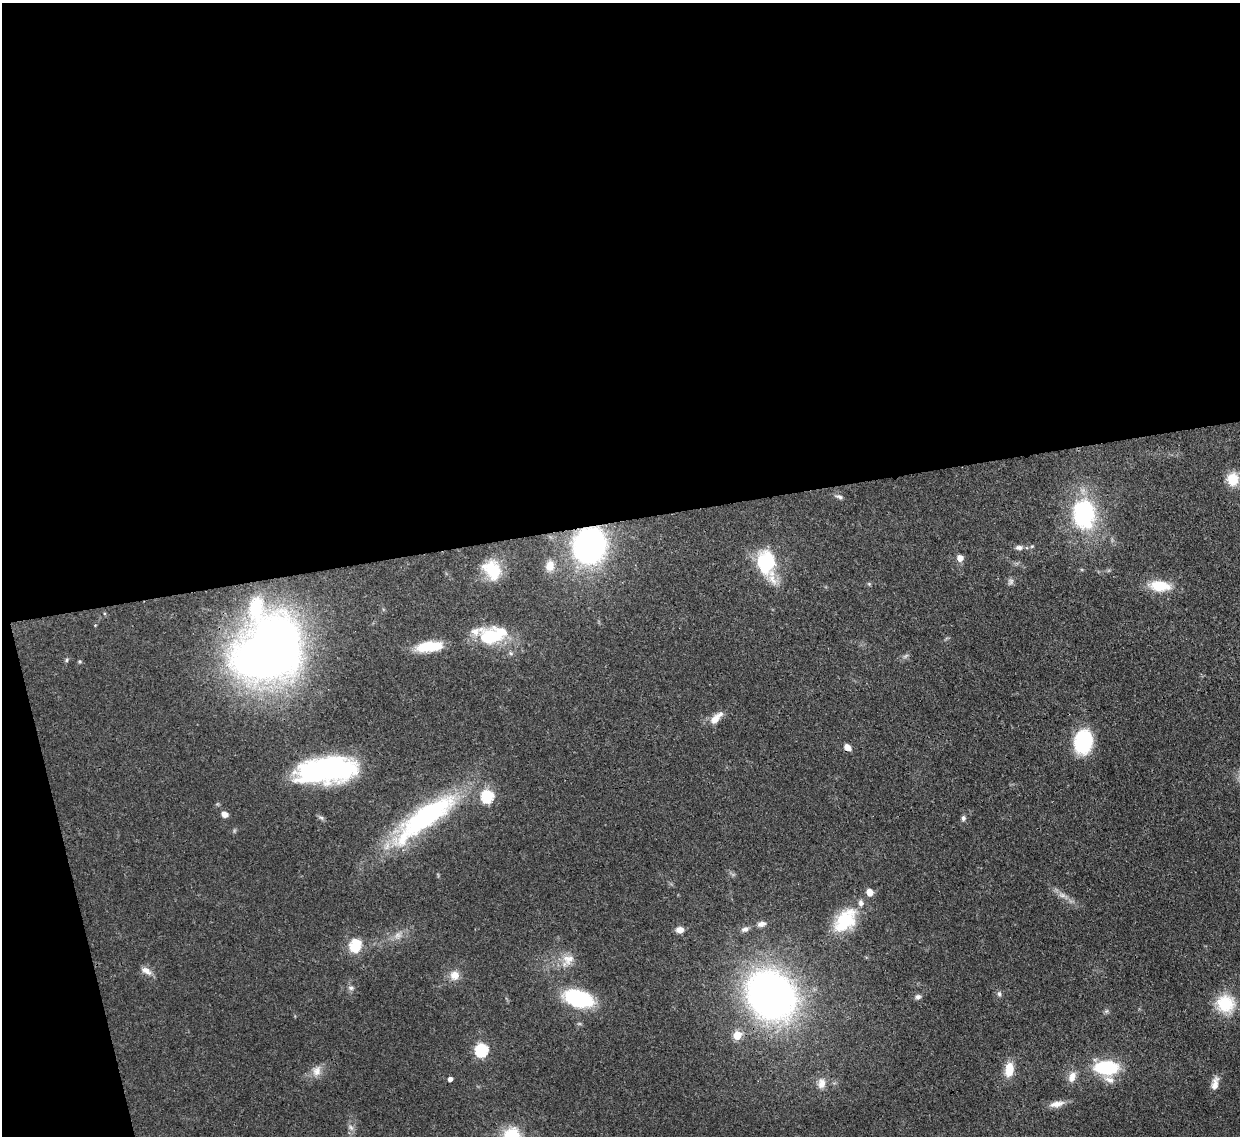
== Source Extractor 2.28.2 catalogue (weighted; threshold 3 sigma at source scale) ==
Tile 1 of 4 x 4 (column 1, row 1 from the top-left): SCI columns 77-1314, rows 3621-4754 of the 5102 x 5088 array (HDU 1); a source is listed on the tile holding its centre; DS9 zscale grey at full resolution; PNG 1242 x 1138 px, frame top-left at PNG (2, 3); no overlay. Shown black and unused: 48% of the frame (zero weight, under 3 of 4 exposures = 9% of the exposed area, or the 3 px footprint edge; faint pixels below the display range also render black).
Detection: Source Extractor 2.28.2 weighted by HDU 2 'WHT'; one run over the whole footprint, this tile lists its part. Background 0.115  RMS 0.0049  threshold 0.022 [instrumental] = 3 sigma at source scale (4.5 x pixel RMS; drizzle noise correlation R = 1.50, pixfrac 1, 0.05/0.05 arcsec/px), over >= 5 px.
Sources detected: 63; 3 inside a brighter object's white glare — not listed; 2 inside a brighter listed object's ellipse — not listed separately; the other 58 listed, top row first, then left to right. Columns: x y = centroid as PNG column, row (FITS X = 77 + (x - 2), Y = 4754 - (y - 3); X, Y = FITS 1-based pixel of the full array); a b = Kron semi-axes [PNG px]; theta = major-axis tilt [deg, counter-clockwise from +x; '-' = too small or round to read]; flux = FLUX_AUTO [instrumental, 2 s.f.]
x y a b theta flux
1233 479 15 14 - 8.8
839 497 10 5 -16 1.4
1084 514 33 25 -83 52
589 545 26 24 78 140
1032 546 5 4 - 0.6
1019 547 10 6 -1 2
960 558 6 5 - 4.5
764 561 24 13 -90 22
550 566 13 10 80 4.9
492 570 24 18 -55 17
1010 581 9 8 - 1.5
869 584 5 4 - 0.59
1160 586 26 13 -5 14
256 607 67 30 -89 36
489 637 27 21 -8 25
429 646 32 11 7 15
264 658 47 29 0 380
67 660 6 4 88 0.66
80 661 5 3 - 0.59
716 718 20 8 45 5.2
1083 742 26 18 83 32
847 747 7 6 - 3.6
326 770 54 22 6 99
487 796 7 6 - 47
224 814 8 6 -18 2.6
425 817 90 24 37 84
963 818 7 6 - 1.3
869 892 8 7 - 3.9
1062 895 12 4 -5 1.8
845 920 34 22 48 22
761 924 12 7 14 2.4
745 929 11 7 12 2
680 930 9 7 3 3.3
398 935 11 8 32 3.1
355 946 18 15 69 12
568 960 20 14 43 6.9
146 971 15 8 -30 3.3
454 975 10 10 - 5.2
351 988 8 6 -14 1.4
999 994 7 6 - 1.2
771 995 39 32 -47 300
918 997 8 6 4 1.6
578 998 23 12 -17 52
1225 1004 22 20 -20 18
1106 1011 6 6 - 0.93
737 1035 5 5 - 16
481 1050 6 6 - 62
1107 1068 20 11 -1 36
1009 1069 16 9 79 9.1
317 1071 15 11 67 4.6
1072 1077 14 9 69 4.2
450 1079 4 4 - 2.3
1109 1080 16 8 -23 4
821 1083 14 10 86 4.5
1215 1084 17 8 78 4.2
1056 1104 21 7 11 4.2
351 1128 9 6 -54 1.7
511 1136 22 20 53 18
Overlapping masked pixels (flux is a lower limit): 2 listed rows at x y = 589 545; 326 770
Isophote crosses this tile's border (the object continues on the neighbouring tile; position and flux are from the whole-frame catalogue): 1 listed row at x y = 511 1136